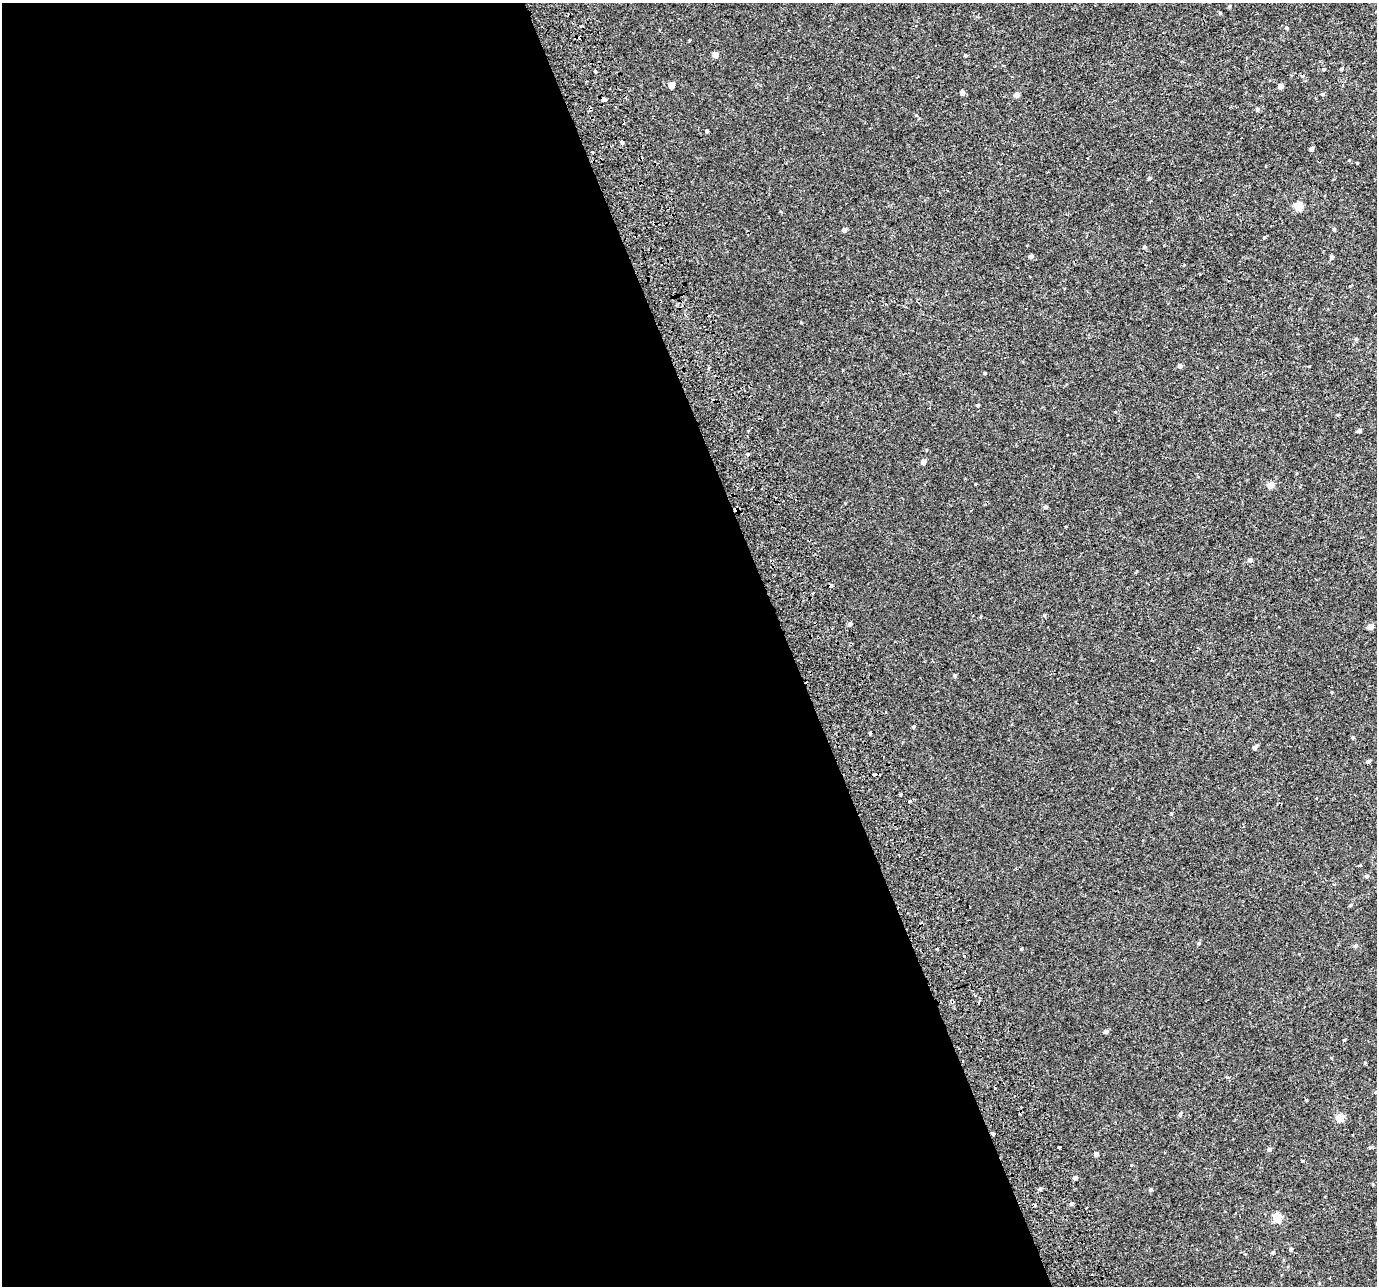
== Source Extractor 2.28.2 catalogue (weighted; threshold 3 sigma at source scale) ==
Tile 9 of 4 x 4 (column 1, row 3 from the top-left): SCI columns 3-1377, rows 1364-2647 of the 5568 x 5368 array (HDU 1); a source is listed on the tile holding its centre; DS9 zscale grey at full resolution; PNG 1379 x 1288 px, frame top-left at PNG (2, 3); no overlay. Shown black and unused: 57% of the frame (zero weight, under 2 of 3 exposures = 3% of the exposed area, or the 3 px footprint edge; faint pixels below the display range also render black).
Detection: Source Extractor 2.28.2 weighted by HDU 2 'WHT'; one run over the whole footprint, this tile lists its part. Background 5.10e-04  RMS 0.0032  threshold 0.0145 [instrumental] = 3 sigma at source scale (4.5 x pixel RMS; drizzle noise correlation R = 1.50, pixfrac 1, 0.0396/0.0396 arcsec/px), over >= 5 px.
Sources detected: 70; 8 cosmic-ray / hot-pixel residue — not listed; the other 62 listed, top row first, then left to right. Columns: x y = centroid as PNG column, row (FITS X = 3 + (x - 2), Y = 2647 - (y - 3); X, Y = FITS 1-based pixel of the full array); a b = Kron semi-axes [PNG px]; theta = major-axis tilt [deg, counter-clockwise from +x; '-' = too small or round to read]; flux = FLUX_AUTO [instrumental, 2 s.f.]
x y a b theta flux
1230 6 5 3 - 0.31
1286 28 4 4 - 0.34
715 54 4 4 - 2.3
966 55 4 4 - 0.35
1324 69 4 3 - 0.3
1341 69 5 3 - 0.31
595 71 4 3 - 1.9
672 85 5 4 - 2.8
1280 86 4 4 - 1.5
962 92 5 4 - 1.2
1017 95 5 5 - 1.5
604 99 4 3 - 3.6
1257 109 6 4 -89 0.44
707 131 3 3 - 1.3
622 142 4 3 - 3.6
1312 149 4 4 - 0.57
1149 178 4 4 - 0.38
1298 206 5 5 - 9.2
1334 229 4 4 - 0.33
844 230 5 4 - 0.8
1144 247 6 4 1 0.31
1031 256 5 4 - 0.8
1332 258 6 4 45 0.41
1180 366 5 4 - 0.8
984 373 4 3 - 0.26
978 405 4 3 - 0.36
1359 430 5 4 - 0.7
748 454 3 3 - 1.2
924 462 5 4 - 1.3
1271 485 5 4 - 3.4
1046 507 5 4 - 0.43
1250 560 5 5 - 0.9
850 624 4 4 - 0.63
1370 627 5 5 - 2
955 676 4 4 - 0.47
913 727 4 3 - 0.3
1353 738 4 4 - 0.35
1255 747 6 4 42 0.72
1368 761 4 4 - 0.55
910 801 3 3 - 0.45
1367 876 5 4 - 0.53
1199 943 6 4 89 0.33
1355 946 5 4 - 0.65
1021 949 4 3 - 0.28
1106 1031 4 4 - 0.94
1344 1040 4 2 - 0.22
1228 1077 6 3 2 0.41
995 1089 3 3 - 1.6
1340 1117 5 5 - 7.5
993 1134 3 3 - 1.1
1059 1147 3 3 - 0.92
1370 1148 4 3 - 0.49
1269 1149 5 5 - 0.66
1096 1154 4 4 - 0.88
1131 1165 3 3 - 0.58
1075 1178 4 4 - 1
1040 1189 4 4 - 0.43
1150 1190 5 4 - 0.5
1071 1204 5 4 - 0.58
1277 1217 6 5 - 6.8
1291 1249 5 4 - 0.54
1273 1252 4 4 - 0.34
Overlapping masked pixels (flux is a lower limit): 2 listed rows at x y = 604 99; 993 1134
Unlisted compact peaks at least as high as the median listed source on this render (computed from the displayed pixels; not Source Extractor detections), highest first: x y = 1044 615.